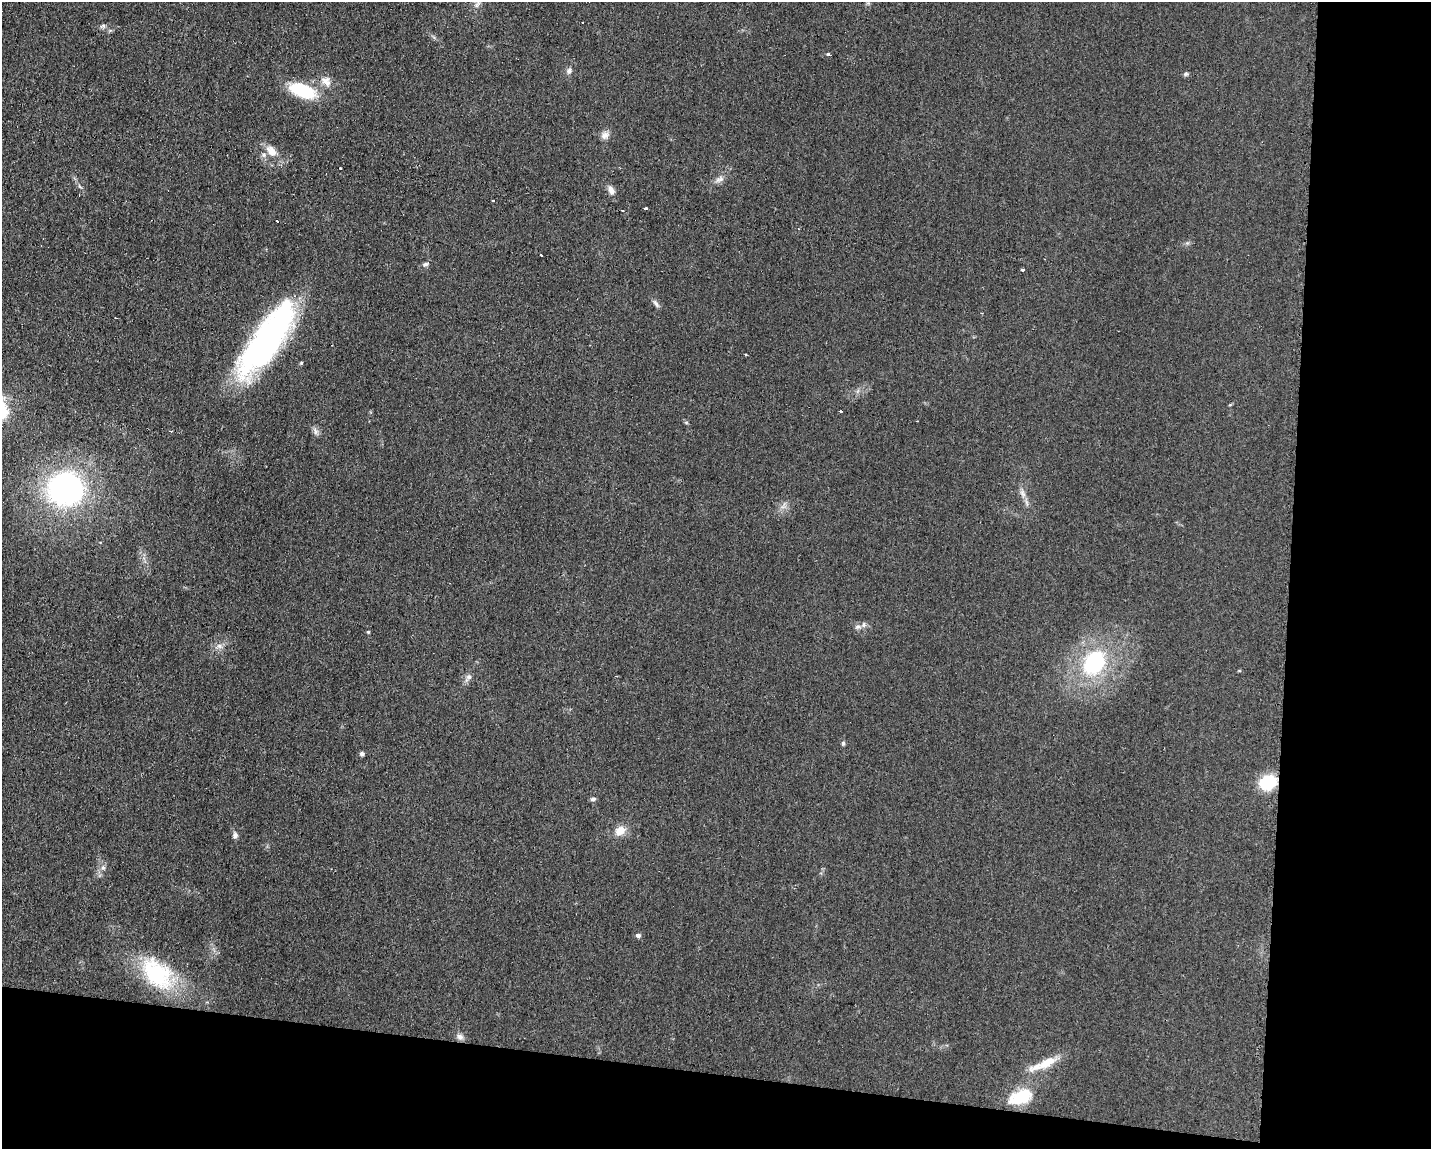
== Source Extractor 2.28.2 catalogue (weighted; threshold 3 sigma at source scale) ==
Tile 12 of 3 x 4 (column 3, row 4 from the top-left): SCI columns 2975-4403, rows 1-1147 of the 4643 x 4587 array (HDU 1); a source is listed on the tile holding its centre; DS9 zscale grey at full resolution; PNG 1433 x 1151 px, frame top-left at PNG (2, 2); no overlay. Shown black and unused: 16% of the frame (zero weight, under 2 of 3 exposures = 2% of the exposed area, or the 3 px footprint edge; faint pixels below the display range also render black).
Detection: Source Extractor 2.28.2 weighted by HDU 2 'WHT'; one run over the whole footprint, this tile lists its part. Background 0.0621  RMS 0.0099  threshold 0.0448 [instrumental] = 3 sigma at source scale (4.5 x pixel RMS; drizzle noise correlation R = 1.50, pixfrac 1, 0.05/0.05 arcsec/px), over >= 5 px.
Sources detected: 48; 4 cosmic-ray / hot-pixel residue — not listed; the other 44 listed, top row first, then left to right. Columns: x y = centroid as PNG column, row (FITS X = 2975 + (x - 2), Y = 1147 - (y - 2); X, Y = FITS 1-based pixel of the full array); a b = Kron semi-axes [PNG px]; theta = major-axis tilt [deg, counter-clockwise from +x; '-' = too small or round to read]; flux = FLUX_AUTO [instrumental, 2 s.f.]
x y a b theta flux
477 4 15 5 52 4.3
103 26 8 5 29 2.3
829 55 3 3 - 14
569 71 9 7 65 3.2
1186 74 7 5 16 1.9
326 81 16 11 -46 8.6
302 90 23 11 -21 58
605 135 12 9 25 5.2
271 151 15 10 -43 12
340 169 3 3 - 1.8
720 179 14 6 26 4.6
611 190 12 7 -69 5.5
645 208 3 3 - 4.2
277 221 3 2 - 2.3
541 255 3 2 - 0.98
425 264 9 5 8 2.3
1023 270 3 3 - 13
656 303 13 5 -54 3
267 339 85 26 55 280
745 354 3 3 - 3.1
301 363 4 4 - 1.1
841 411 3 3 - 9.4
686 422 6 4 -1 1.1
171 431 3 2 - 1.7
316 431 11 6 -69 3.5
65 489 36 34 4 200
1023 493 12 6 -56 4.7
858 627 8 7 - 3.4
368 632 4 3 - 1.1
219 646 8 6 -20 3.6
1094 663 27 20 56 90
469 677 8 7 - 3.2
843 743 6 5 - 1.5
362 754 6 5 - 2.4
1268 782 13 10 23 52
593 799 7 4 15 2.1
620 831 11 9 31 12
235 835 8 6 83 3.1
103 868 7 5 -68 2.6
638 935 6 5 - 2.8
157 974 48 30 -47 79
460 1037 10 8 -32 4.2
1047 1063 28 11 27 21
1020 1097 28 14 23 38
Isophote crosses this tile's border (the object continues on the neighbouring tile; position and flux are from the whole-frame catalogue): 1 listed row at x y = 477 4